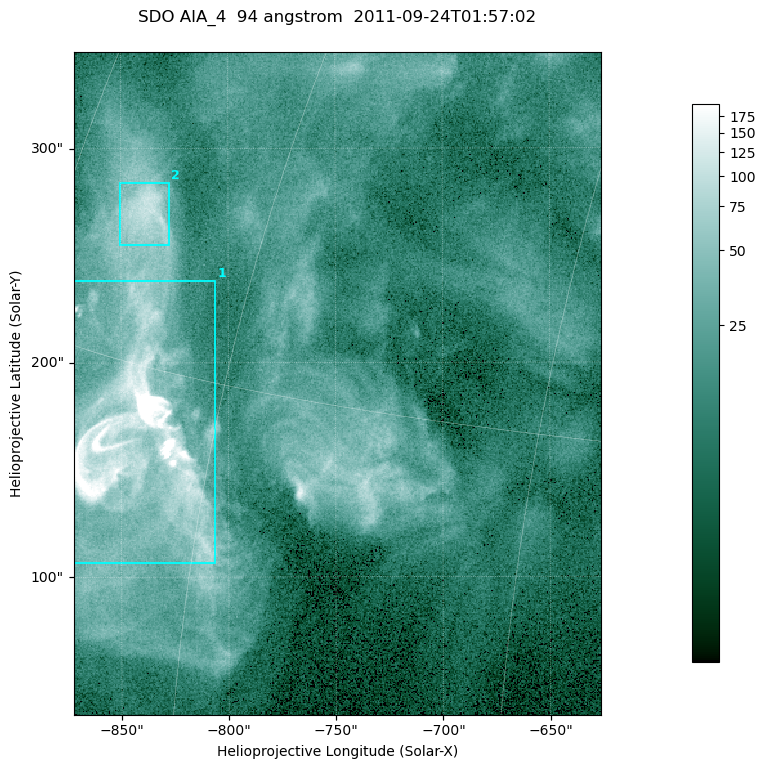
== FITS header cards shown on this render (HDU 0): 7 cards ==
TELESCOP= 'SDO     '           /
INSTRUME= 'AIA_4   '           /
WAVELNTH=                   94 /
WAVEUNIT= 'angstrom'           /
DATE-OBS= '2011-09-24T01:57:02.12' /
CTYPE1  = 'HPLN-TAN'           /
CTYPE2  = 'HPLT-TAN'           /

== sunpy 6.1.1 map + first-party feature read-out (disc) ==
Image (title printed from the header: SDO AIA_4  94 angstrom  2011-09-24T01:57:02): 410 x 515 px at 0.6 arcsec/px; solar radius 956 arcsec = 1594 px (partial field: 2.6% of the solar disc is inside the frame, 100% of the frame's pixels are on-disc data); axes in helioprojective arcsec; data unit not stated in the header (colour bar unlabelled)
Pointing: header CRPIX1/2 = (2058.48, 2043.05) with CRVAL1/2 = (0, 0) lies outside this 410 x 515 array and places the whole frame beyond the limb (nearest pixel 1.41 R_sun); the SolarSoft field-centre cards XCEN/YCEN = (-749.2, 190.3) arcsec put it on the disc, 1311 arcsec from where CRPIX/CRVAL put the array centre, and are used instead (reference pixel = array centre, CRVAL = XCEN/YCEN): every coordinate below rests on XCEN/YCEN
Orientation: roll -0.138 deg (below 1 deg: not rotated)
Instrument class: DISC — disc imager (sunpy class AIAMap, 94 A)
Bright regions (active regions / flare kernels): reference = the on-disc median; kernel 3 px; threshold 5 sigma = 52.7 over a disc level ~13.7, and >= 1.15x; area >= 211 px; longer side >= 5 px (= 3 arcsec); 2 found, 2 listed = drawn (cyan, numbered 1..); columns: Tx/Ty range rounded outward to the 2 arcsec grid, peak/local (2 s.f.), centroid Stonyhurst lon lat
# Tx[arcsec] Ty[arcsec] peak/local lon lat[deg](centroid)
1 -874..-806 106..238 55 -64 +13
2 -852..-826 254..284 8.2 -68 +19